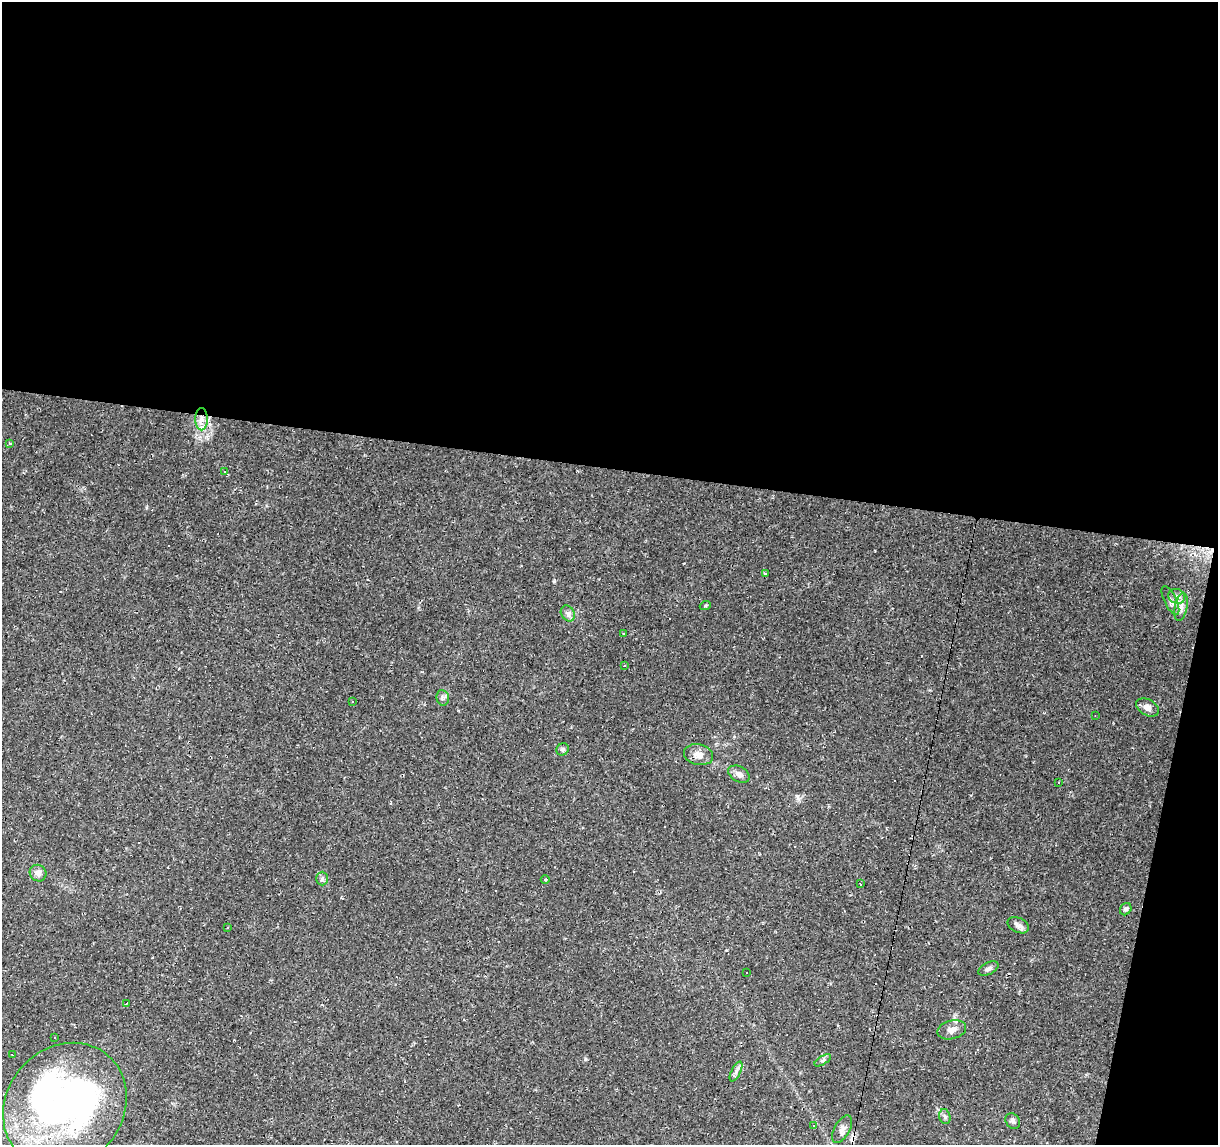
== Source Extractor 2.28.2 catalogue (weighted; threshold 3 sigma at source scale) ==
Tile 4 of 4 x 4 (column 4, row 1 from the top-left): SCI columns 3654-4869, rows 3713-4855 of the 4869 x 5077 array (HDU 1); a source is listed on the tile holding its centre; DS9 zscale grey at full resolution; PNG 1220 x 1147 px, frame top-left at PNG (2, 2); each listed source drawn as its Kron ellipse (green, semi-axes under 4 px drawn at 4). Shown black and unused: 44% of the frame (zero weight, under 2 of 3 exposures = <1% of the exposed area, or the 3 px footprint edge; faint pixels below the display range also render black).
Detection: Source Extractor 2.28.2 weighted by HDU 2 'WHT'; one run over the whole footprint, this tile lists its part. Background 0.0556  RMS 0.0046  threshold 0.0207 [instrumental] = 3 sigma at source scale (4.5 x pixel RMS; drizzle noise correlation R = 1.50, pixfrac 1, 0.0396/0.0396 arcsec/px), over >= 5 px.
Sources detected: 65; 2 inside a brighter object's white glare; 22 cosmic-ray / hot-pixel residue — neither listed nor drawn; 2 inside a brighter listed object's ellipse — not listed separately; the other 39 listed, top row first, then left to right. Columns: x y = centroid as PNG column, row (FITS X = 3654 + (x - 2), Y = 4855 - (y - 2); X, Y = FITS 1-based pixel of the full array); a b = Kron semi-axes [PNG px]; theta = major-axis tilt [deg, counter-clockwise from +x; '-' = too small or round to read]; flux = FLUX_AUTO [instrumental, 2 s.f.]
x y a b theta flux
202 419 11 6 -90 2.6
10 443 3 3 - 0.69
225 472 4 4 - 0.63
765 574 4 2 - 0.55
1177 596 8 7 - 2
1170 600 15 6 -64 2.2
705 606 5 3 - 0.56
1181 607 14 6 78 2.5
568 613 8 6 -55 1.6
624 634 3 3 - 1.1
624 665 3 2 - 0.42
443 698 8 6 -80 1.2
353 702 3 2 - 0.59
1147 707 12 8 -30 2.5
1095 716 3 2 - 0.24
563 749 6 5 - 0.94
698 755 15 10 -13 3.7
739 774 11 7 -28 2.4
1058 782 3 3 - 0.94
38 873 9 8 - 2.4
322 878 7 5 90 1
545 879 4 3 - 0.42
860 884 3 2 - 0.53
1126 909 6 5 - 1.1
1018 925 11 7 -26 2
228 927 3 2 - 0.51
988 969 11 5 28 1.4
746 972 3 3 - 0.65
127 1003 3 2 - 0.4
952 1030 14 9 13 3
55 1037 3 3 - 0.55
12 1055 3 2 - 0.39
823 1060 9 4 30 0.82
736 1071 11 4 64 1.5
65 1106 66 58 50 150
945 1117 7 5 -73 1.1
1013 1121 8 6 -50 1.3
814 1126 3 3 - 0.54
842 1129 15 7 61 2.2
Overlapping masked pixels (flux is a lower limit): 1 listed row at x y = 202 419
Unlisted compact peaks at least as high as the median listed source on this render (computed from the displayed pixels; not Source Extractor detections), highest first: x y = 554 581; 585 1059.